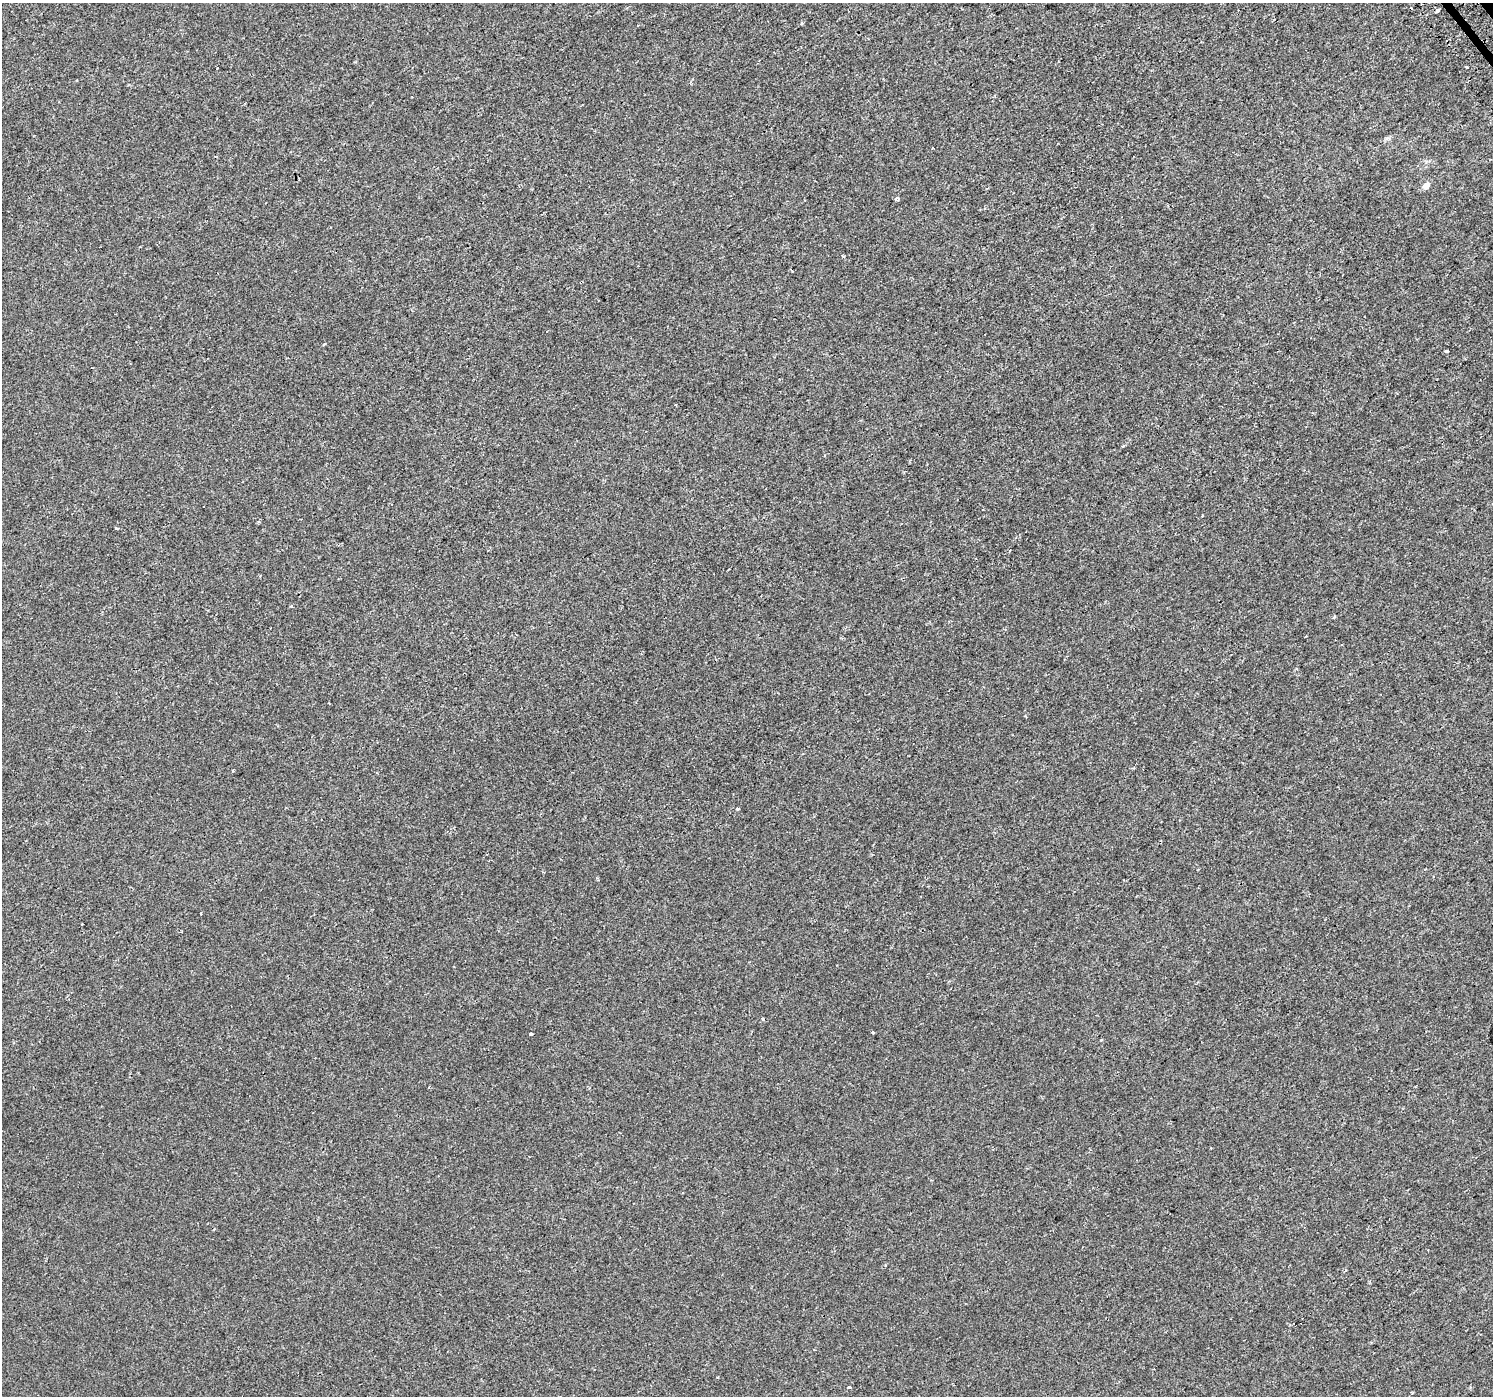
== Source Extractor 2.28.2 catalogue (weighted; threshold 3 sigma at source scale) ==
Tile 10 of 4 x 4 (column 2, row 3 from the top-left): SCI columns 1523-3013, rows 1606-2999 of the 6020 x 5942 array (HDU 1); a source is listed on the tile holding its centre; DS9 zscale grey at full resolution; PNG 1495 x 1398 px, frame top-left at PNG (2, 3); no overlay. Shown black and unused: <1% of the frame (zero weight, under 2 of 3 exposures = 2% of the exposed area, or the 3 px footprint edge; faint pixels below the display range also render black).
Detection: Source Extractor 2.28.2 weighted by HDU 2 'WHT'; one run over the whole footprint, this tile lists its part. Background -1.11e-04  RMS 0.0029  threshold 0.0129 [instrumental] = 3 sigma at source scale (4.5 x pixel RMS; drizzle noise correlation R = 1.50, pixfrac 1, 0.0396/0.0396 arcsec/px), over >= 5 px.
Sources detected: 17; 2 cosmic-ray / hot-pixel residue — not listed; the other 15 listed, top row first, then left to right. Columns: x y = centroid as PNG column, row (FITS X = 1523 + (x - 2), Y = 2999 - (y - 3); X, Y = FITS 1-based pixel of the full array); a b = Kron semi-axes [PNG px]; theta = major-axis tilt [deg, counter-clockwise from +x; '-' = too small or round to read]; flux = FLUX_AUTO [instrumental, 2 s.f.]
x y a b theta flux
1437 10 3 3 - 4.4
1467 67 3 3 - 1.3
1426 186 7 6 - 2
896 198 5 4 - 0.63
1447 351 4 3 - 0.74
1202 516 3 3 - 0.65
116 528 3 3 - 1.5
233 770 3 3 - 0.33
737 808 3 3 - 1.4
201 914 3 2 - 0.25
763 1019 4 4 - 0.37
873 1032 3 3 - 0.39
531 1034 3 3 - 0.8
429 1087 3 2 - 0.26
849 1387 3 3 - 0.88